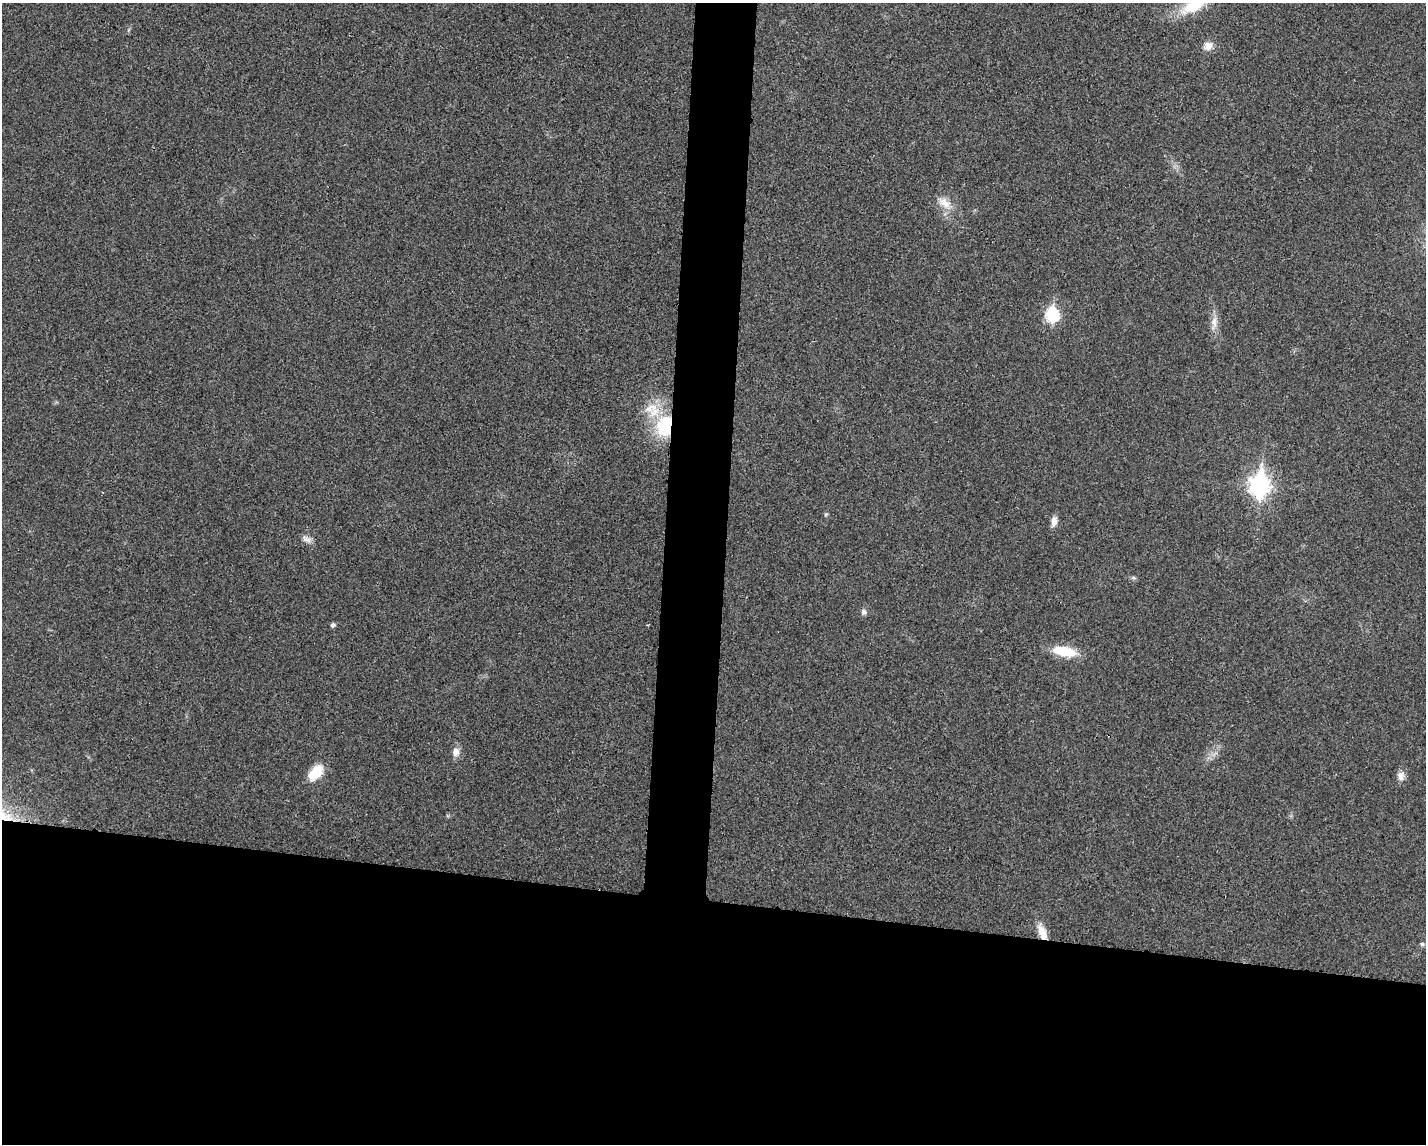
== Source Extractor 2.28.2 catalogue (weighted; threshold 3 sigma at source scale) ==
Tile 11 of 3 x 4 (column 2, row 4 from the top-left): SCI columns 1533-2956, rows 6-1147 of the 4599 x 4579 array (HDU 1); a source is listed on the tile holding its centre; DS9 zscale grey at full resolution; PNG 1428 x 1146 px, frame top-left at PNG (2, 3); no overlay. Shown black and unused: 25% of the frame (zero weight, under 3 of 4 exposures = <1% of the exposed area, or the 3 px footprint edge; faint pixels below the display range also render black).
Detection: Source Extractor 2.28.2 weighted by HDU 2 'WHT'; one run over the whole footprint, this tile lists its part. Background 0.0249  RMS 0.006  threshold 0.0268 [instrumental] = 3 sigma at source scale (4.5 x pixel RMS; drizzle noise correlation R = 1.50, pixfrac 1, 0.05/0.05 arcsec/px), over >= 5 px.
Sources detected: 21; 2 inside a brighter listed object's ellipse — not listed separately; the other 19 listed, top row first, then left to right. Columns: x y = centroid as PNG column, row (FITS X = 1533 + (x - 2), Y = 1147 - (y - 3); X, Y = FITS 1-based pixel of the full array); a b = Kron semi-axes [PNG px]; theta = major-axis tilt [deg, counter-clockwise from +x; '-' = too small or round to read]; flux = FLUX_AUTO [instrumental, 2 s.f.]
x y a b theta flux
1193 6 35 16 26 22
1208 46 14 11 39 4.4
945 203 20 11 -42 7.5
1052 315 7 6 - 65
1214 322 15 7 -90 4.7
665 425 32 22 72 33
1259 485 10 8 85 280
826 514 6 4 43 0.77
1054 521 13 7 80 3.6
306 539 14 7 -29 2.9
1134 578 7 4 -1 1
864 612 8 7 - 1.9
333 625 5 4 - 1.7
1064 651 25 10 -10 19
456 752 11 8 81 4.1
315 773 22 12 48 13
1401 776 12 9 -89 3.8
1042 932 20 9 -68 7.4
1422 944 6 5 - 1
Overlapping masked pixels (flux is a lower limit): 2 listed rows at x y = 665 425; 1042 932
Isophote crosses this tile's border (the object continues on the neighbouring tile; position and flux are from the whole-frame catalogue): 1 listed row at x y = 1193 6